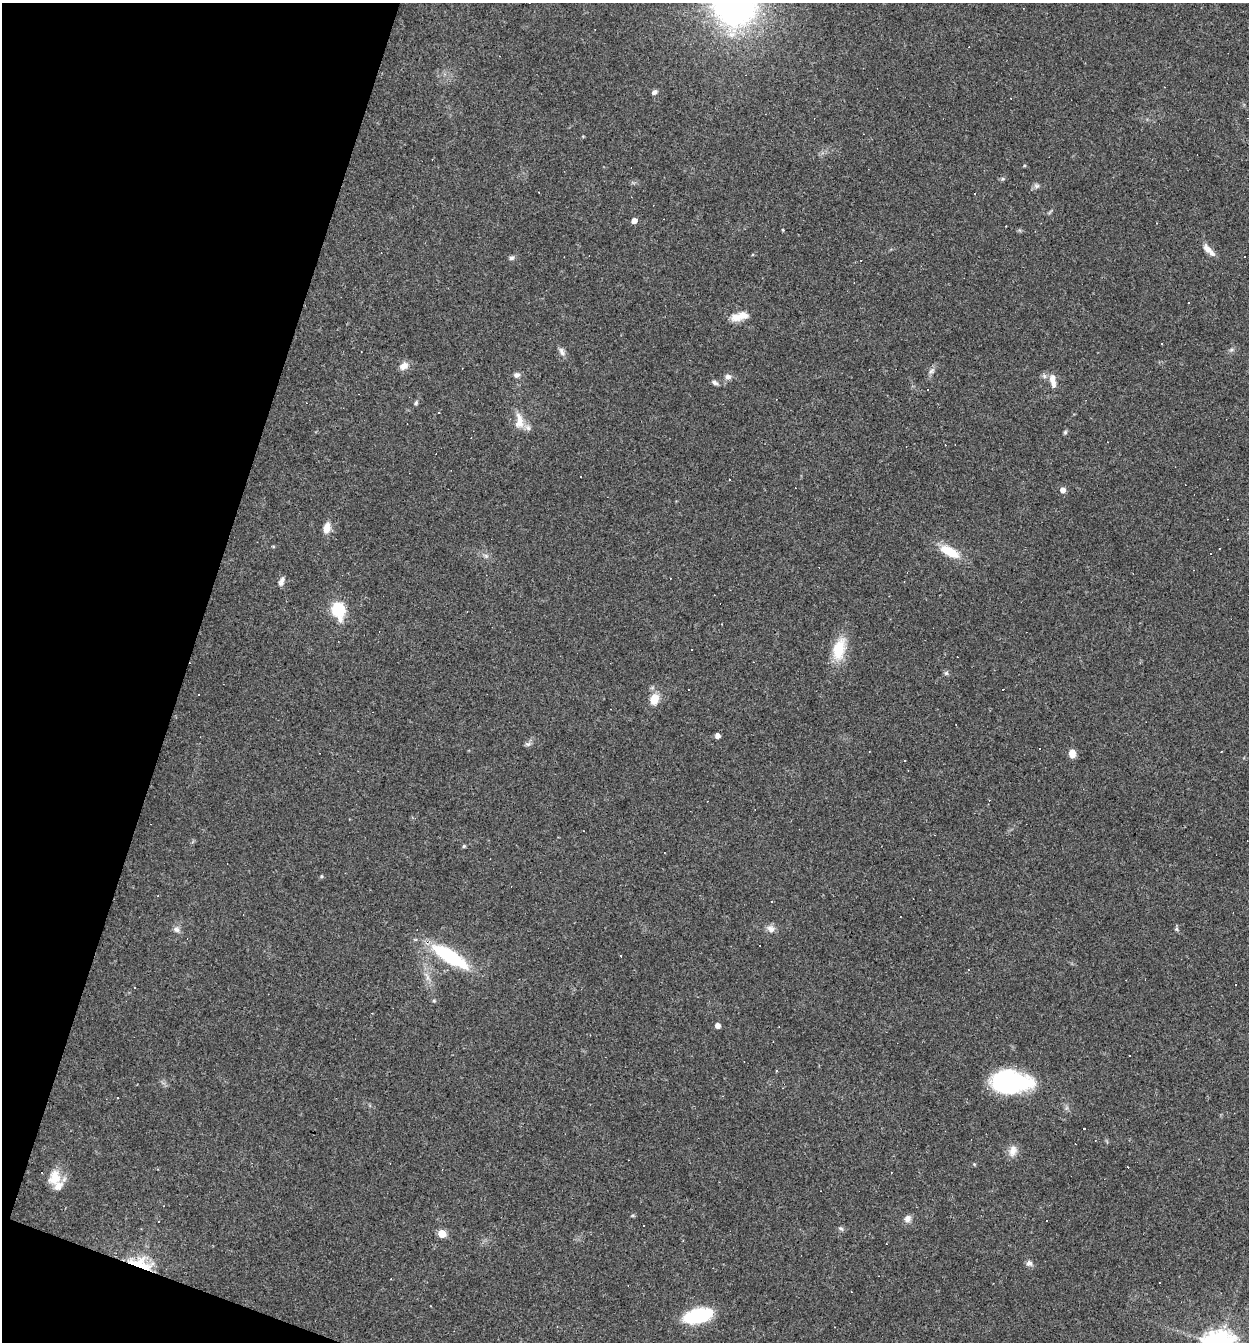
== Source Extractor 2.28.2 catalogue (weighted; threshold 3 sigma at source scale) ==
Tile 9 of 4 x 4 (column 1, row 3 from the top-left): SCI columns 129-1375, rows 1341-2680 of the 5373 x 5359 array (HDU 1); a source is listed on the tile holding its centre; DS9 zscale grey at full resolution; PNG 1251 x 1344 px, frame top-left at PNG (2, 3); no overlay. Shown black and unused: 16% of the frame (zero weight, under 3 of 4 exposures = <1% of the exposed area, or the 3 px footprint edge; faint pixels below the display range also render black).
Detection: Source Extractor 2.28.2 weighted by HDU 2 'WHT'; one run over the whole footprint, this tile lists its part. Background 0.0495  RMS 0.0057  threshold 0.0257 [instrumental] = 3 sigma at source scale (4.5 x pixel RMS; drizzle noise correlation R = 1.50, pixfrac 1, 0.05/0.05 arcsec/px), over >= 5 px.
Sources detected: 88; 30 cosmic-ray / hot-pixel residue — not listed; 4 inside a brighter listed object's ellipse — not listed separately; the other 54 listed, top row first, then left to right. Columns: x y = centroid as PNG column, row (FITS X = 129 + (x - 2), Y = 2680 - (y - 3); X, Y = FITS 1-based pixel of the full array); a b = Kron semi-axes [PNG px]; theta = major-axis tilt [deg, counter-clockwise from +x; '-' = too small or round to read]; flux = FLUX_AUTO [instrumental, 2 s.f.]
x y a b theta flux
734 3 40 35 -65 240
654 92 7 5 45 1.7
1037 186 8 6 0 1.5
634 221 5 4 - 4.3
1208 249 13 7 -45 4.2
511 258 7 5 15 1.2
743 315 18 11 6 6.3
1231 350 7 4 19 1
562 352 13 6 -61 2.3
403 366 11 8 33 4.1
931 371 8 5 36 1.6
517 375 8 6 -2 2
728 377 8 6 -10 2.2
1053 381 20 7 -80 5
714 382 9 5 -29 1.5
416 403 6 4 69 0.88
438 412 2 2 - 0.52
519 421 23 10 -88 7.2
1065 432 6 5 - 0.87
1063 490 6 5 - 3.5
327 528 13 8 75 5.1
949 551 27 11 -27 13
486 556 7 4 -19 1.1
281 581 12 6 70 2.3
338 610 13 9 -75 28
839 649 27 15 79 16
946 673 6 5 - 1
654 699 15 12 67 7.1
717 736 5 4 - 2.9
528 744 8 5 43 1.4
1039 749 2 2 - 0.45
1072 754 8 7 - 4.5
905 761 3 2 - 0.55
464 846 4 4 - 0.92
772 902 3 2 - 0.6
176 929 8 7 - 2.2
771 929 11 9 -29 3
1177 929 6 4 -88 0.93
450 956 47 14 -32 40
434 1000 5 4 - 0.73
717 1026 5 4 - 3.3
1129 1056 2 2 - 0.54
1010 1082 40 22 -3 63
118 1098 3 3 - 1.4
1013 1151 16 10 77 4.6
1127 1167 3 2 - 0.87
55 1178 19 15 80 9.9
908 1219 9 8 - 2.8
1046 1220 3 3 - 1.6
841 1229 8 4 -23 1.1
442 1233 5 5 - 14
1029 1263 8 8 - 2
140 1264 27 12 -15 22
698 1316 27 13 13 41
Overlapping masked pixels (flux is a lower limit): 1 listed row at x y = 140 1264
Isophote crosses this tile's border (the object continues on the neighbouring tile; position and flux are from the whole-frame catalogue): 1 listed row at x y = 734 3